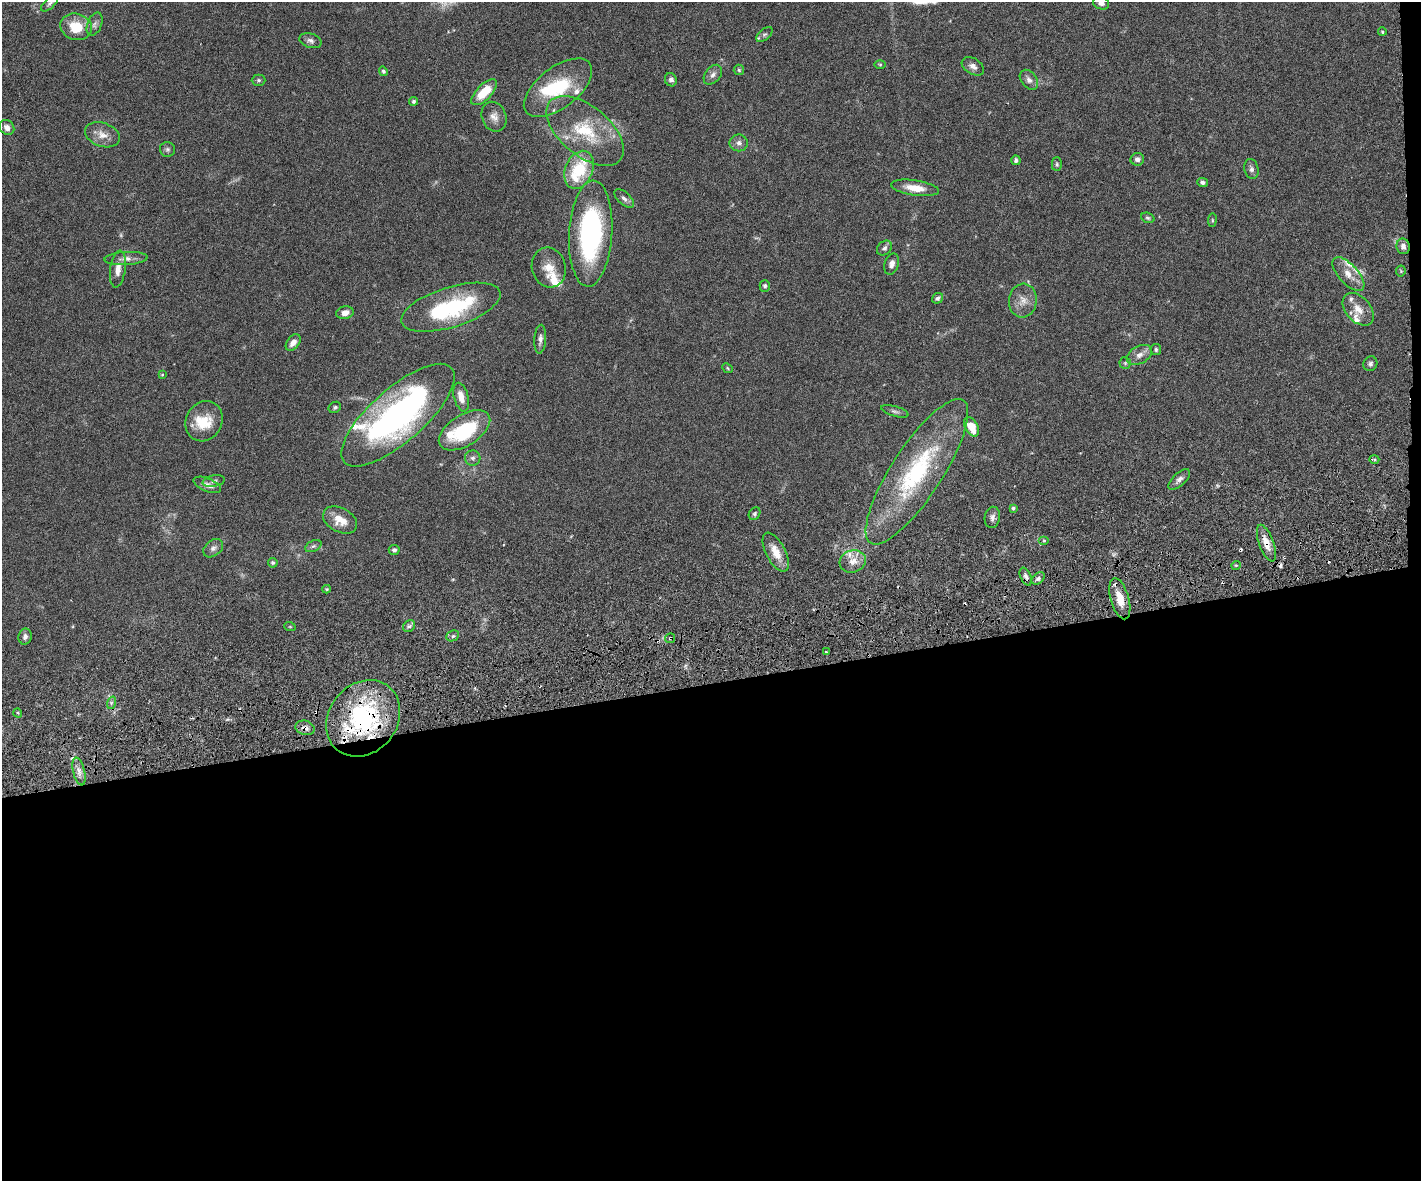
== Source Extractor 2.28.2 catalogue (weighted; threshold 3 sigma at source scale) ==
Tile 12 of 3 x 4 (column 3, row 4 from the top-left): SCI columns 2994-4412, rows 59-1237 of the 4677 x 4892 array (HDU 1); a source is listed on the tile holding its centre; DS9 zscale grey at full resolution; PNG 1423 x 1183 px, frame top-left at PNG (2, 2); each listed source drawn as its Kron ellipse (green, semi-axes under 4 px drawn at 4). Shown black and unused: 43% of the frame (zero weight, under 3 of 6 exposures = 5% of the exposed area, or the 3 px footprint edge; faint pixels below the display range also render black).
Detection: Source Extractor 2.28.2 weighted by HDU 2 'WHT'; one run over the whole footprint, this tile lists its part. Background 0.0471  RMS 0.0026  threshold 0.0107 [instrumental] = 3 sigma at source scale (4.09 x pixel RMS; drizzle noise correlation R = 1.36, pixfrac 0.8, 0.05/0.05 arcsec/px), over >= 5 px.
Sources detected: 119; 1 too faint to see at this stretch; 2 inside a brighter object's white glare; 6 cosmic-ray / hot-pixel residue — neither listed nor drawn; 12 inside a brighter listed object's ellipse — not listed separately; the other 98 listed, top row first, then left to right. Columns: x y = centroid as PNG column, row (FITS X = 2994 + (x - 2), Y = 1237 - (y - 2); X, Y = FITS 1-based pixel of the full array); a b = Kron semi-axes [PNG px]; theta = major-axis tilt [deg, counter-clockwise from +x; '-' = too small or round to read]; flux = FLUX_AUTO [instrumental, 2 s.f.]
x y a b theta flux
1101 3 8 6 -18 1.1
50 4 10 5 42 0.6
95 24 12 7 68 1.1
76 27 16 13 -14 6.2
1382 32 4 3 - 0.3
764 34 10 5 40 0.65
310 41 11 7 -17 0.9
880 64 6 4 -1 0.26
973 66 12 7 -31 1.3
739 70 5 5 - 0.35
383 71 5 4 - 0.42
713 75 11 7 50 1.2
259 80 7 5 0 0.46
671 80 7 6 - 0.72
1029 80 11 7 -51 1.2
558 88 40 20 38 14
484 92 16 7 45 5.9
413 101 4 4 - 0.46
494 117 15 12 -67 1.9
7 127 8 7 - 1.3
585 131 46 25 -40 15
102 135 18 11 -19 2.6
739 143 9 8 - 1.1
168 149 7 7 - 0.61
1137 159 7 6 - 0.72
1016 160 5 4 - 0.61
1057 164 7 5 -89 0.43
1251 169 10 7 -76 0.88
579 170 20 13 67 12
1203 182 5 4 - 0.69
915 188 24 7 -8 3.8
624 198 12 6 -43 1
1148 218 7 5 -20 0.41
1212 220 7 3 83 0.28
591 234 53 21 87 43
1403 246 8 6 -78 1.2
884 248 8 6 45 0.76
126 258 21 6 3 1.6
892 264 11 7 73 1.2
549 267 20 17 -76 3.8
118 269 18 7 82 2.3
1401 271 5 5 - 0.3
1348 274 21 9 -48 2.6
765 286 6 5 - 0.55
937 298 6 5 - 0.65
1023 301 17 14 84 2.7
451 307 52 20 17 24
1358 309 19 12 -49 3
345 313 9 6 14 1.8
540 339 14 6 86 1.1
293 342 9 6 53 1.6
1156 349 5 5 - 0.43
1139 355 13 8 28 1.8
1125 363 6 6 - 0.37
1370 364 7 7 - 0.68
728 368 5 4 - 0.29
162 375 4 3 - 0.23
461 397 15 7 -75 2.4
335 407 6 5 - 0.48
895 411 14 5 -16 0.76
398 415 71 27 41 74
204 421 21 18 60 6.3
971 427 10 6 -60 4.3
464 430 29 15 32 17
473 458 8 7 - 0.83
1374 459 5 4 - 0.5
917 472 85 25 57 32
1179 479 13 6 43 1.1
214 481 11 5 11 0.68
207 485 14 6 -22 1.3
1013 508 3 3 - 0.37
755 514 7 5 54 0.49
992 517 11 7 81 1
340 520 18 12 -29 3.8
1044 541 5 3 - 0.29
1266 543 19 7 -70 2.7
313 546 8 5 26 0.62
213 548 11 7 39 1
394 550 5 5 - 0.59
776 552 21 9 -62 3.7
853 561 13 11 17 2.6
273 563 5 5 - 0.4
1236 565 5 3 - 0.26
1026 577 9 5 -64 0.78
1038 578 7 5 38 0.63
327 589 4 4 - 0.25
1120 599 21 9 -74 3.9
409 626 6 5 - 0.56
290 627 6 3 -19 0.25
453 636 6 5 - 0.49
25 637 8 6 81 0.89
670 638 5 5 - 0.4
826 652 3 3 - 0.24
111 703 6 4 72 0.47
18 713 5 3 - 0.25
363 718 41 34 50 38
305 728 10 7 -15 1.2
79 772 14 6 -77 1.5
Overlapping masked pixels (flux is a lower limit): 6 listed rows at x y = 1266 543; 1026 577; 1120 599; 670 638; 363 718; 305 728
Isophote crosses this tile's border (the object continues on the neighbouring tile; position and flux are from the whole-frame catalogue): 2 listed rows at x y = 1101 3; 50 4